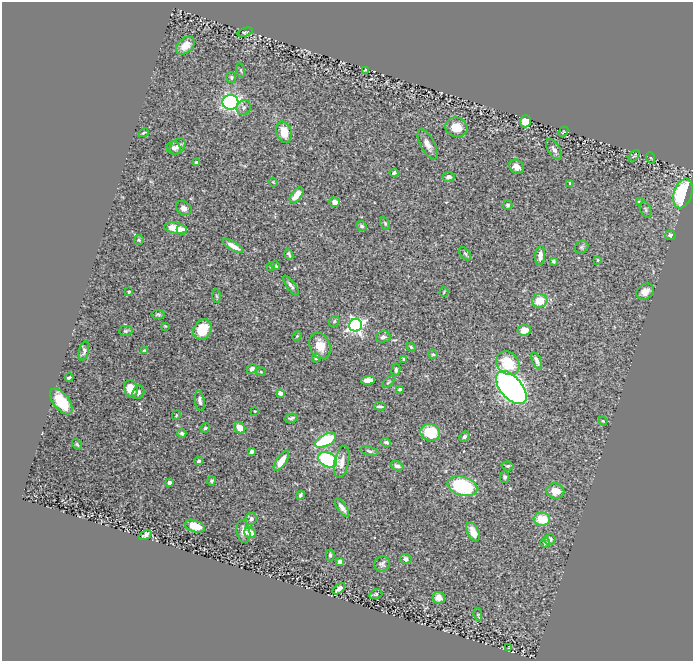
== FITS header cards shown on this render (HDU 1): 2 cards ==
NAXIS1  =                  691
NAXIS2  =                  659

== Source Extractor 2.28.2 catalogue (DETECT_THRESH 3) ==
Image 691 x 659 px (HDU 1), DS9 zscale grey, 1 PNG px = 1 image px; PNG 695 x 663 px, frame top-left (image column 1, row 659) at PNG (2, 2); each listed source drawn as its Kron ellipse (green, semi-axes under 4 px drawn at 4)
Background 1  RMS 0.032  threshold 0.0955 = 3 sigma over >= 5 px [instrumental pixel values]
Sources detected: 129; all 129 listed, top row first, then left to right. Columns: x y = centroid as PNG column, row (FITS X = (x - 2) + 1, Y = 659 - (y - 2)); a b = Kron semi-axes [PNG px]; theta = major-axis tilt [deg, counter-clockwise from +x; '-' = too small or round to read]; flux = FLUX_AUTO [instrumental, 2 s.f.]
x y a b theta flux
245 32 7 2 17 2.4
185 46 10 7 41 29
241 70 7 3 -81 2.3
365 70 4 4 - 1.6
231 77 5 5 - 3.5
230 102 8 7 - 450
244 107 8 7 - 7.6
525 121 6 5 - 39
456 127 11 9 -16 36
284 132 11 7 -72 36
563 132 6 3 45 1.8
143 133 5 2 - 2.4
427 144 16 7 -62 18
178 146 9 6 47 9.9
174 148 7 6 - 7.7
554 149 11 6 -57 8.4
634 156 6 3 48 2.1
651 158 6 3 -70 1.9
196 162 3 3 - 3.1
516 167 8 6 -41 14
394 173 4 3 - 4.3
449 177 6 5 - 8.5
273 182 4 3 - 1.9
570 184 4 2 - 2.9
683 193 15 9 73 190
296 195 9 5 51 31
335 202 5 4 - 11
639 202 4 3 - 2.1
508 205 5 4 - 5.1
184 208 8 6 -31 10
646 209 8 5 -69 4.6
385 223 7 4 -64 3.2
362 226 5 4 - 4.2
176 228 11 5 -8 32
182 230 5 5 - 8.5
670 235 5 4 - 5
139 240 5 5 - 3.1
233 246 11 4 -30 16
582 247 7 6 - 3.8
289 254 5 3 - 4
465 254 8 4 -51 3.8
540 256 9 5 84 11
597 260 3 3 - 2.2
553 261 4 3 - 3.2
276 266 5 3 - 3.1
271 267 4 3 - 2.1
291 286 12 4 -53 6.5
129 292 4 3 - 2.6
444 292 5 2 - 1.8
645 292 9 7 31 18
217 296 6 4 -88 2.9
540 301 8 6 13 42
158 314 6 4 -7 3.4
334 321 6 4 48 2.8
355 325 6 6 - 670
165 326 4 3 - 1.6
202 330 11 8 60 58
524 330 7 5 7 23
125 331 7 5 1 3.3
297 336 5 3 - 2.2
383 337 7 5 13 6.1
320 346 14 10 -68 33
411 347 5 3 - 2.5
144 350 4 3 - 2.2
84 351 10 5 76 5.9
433 354 5 4 - 2.7
316 358 4 4 - 4.3
404 359 4 3 - 3.7
537 361 9 4 -67 9.1
508 363 13 10 -47 68
252 369 5 4 - 8.3
396 370 6 4 82 4.1
261 372 5 3 - 1.7
69 378 4 3 - 3.4
368 380 7 4 7 16
388 382 7 3 41 2.6
511 388 20 11 -49 1200
131 389 9 6 -74 37
400 389 4 3 - 4
138 392 7 5 65 6.1
280 393 4 3 - 14
200 401 10 5 -81 7.6
61 402 15 7 -52 72
380 406 6 2 -6 3.8
255 411 3 2 - 1.8
176 415 5 3 - 1.9
291 418 7 4 13 4.4
603 421 4 3 - 2
205 428 5 4 - 4.3
240 428 6 5 - 25
430 432 10 8 -16 73
182 433 5 4 - 4.1
464 437 6 4 47 4.4
326 440 11 6 27 140
386 442 5 4 - 4.3
77 444 6 4 -54 3
251 451 4 3 - 5.5
369 451 9 4 -13 4.2
328 460 10 7 -27 210
199 461 4 3 - 2.9
281 461 12 5 56 26
342 462 16 7 78 18
397 466 7 4 -21 6.9
508 466 6 4 -10 3.2
505 477 5 5 - 4.2
211 481 4 3 - 3.5
169 482 3 3 - 11
462 486 15 9 -17 170
555 491 9 7 -11 27
300 495 4 3 - 3.8
342 508 10 4 -54 11
251 519 6 5 - 6.7
542 519 8 6 -9 54
195 526 10 6 -18 37
243 532 11 6 -79 12
473 532 10 5 -67 29
250 533 6 5 - 22
145 535 6 4 31 5.6
550 539 5 5 - 5.3
545 543 5 5 - 5
330 555 5 4 - 4.1
406 559 5 5 - 8
340 562 4 4 - 10
382 564 8 7 - 6.2
339 589 7 3 38 7.1
376 594 6 5 - 3.6
439 598 6 5 - 14
478 614 6 4 -82 3.1
509 648 3 3 - 1.4